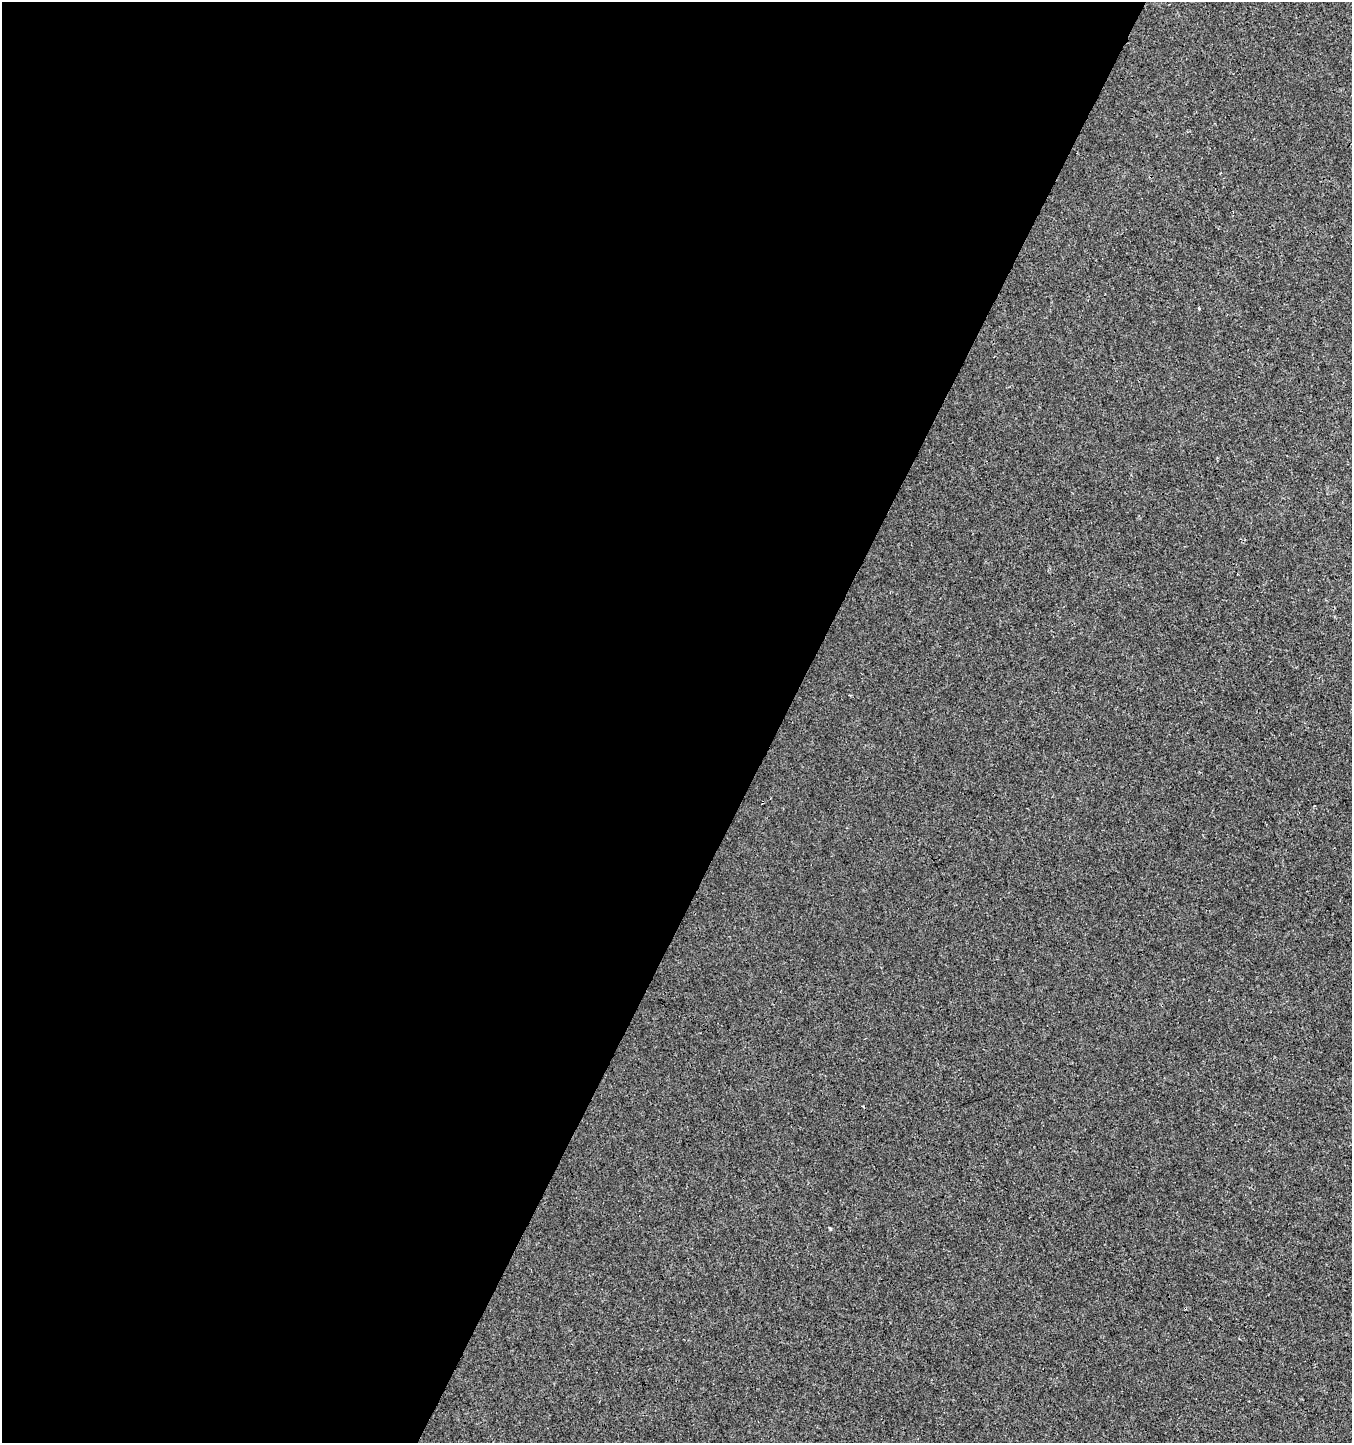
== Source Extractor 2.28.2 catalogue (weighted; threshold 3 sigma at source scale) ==
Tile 5 of 4 x 4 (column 1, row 2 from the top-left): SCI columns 199-1548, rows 2889-4329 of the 5865 x 5770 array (HDU 1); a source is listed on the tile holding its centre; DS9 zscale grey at full resolution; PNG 1354 x 1445 px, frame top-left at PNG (2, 2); no overlay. Shown black and unused: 58% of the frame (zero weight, under 3 of 4 exposures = <1% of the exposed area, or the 3 px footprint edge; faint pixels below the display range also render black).
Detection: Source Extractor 2.28.2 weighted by HDU 2 'WHT'; one run over the whole footprint, this tile lists its part. Background 8.52e-04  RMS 0.0013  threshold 0.00604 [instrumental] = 3 sigma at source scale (4.5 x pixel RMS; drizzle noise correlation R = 1.50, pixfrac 1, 0.0396/0.0396 arcsec/px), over >= 5 px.
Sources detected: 3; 1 cosmic-ray / hot-pixel residue — not listed; the other 2 listed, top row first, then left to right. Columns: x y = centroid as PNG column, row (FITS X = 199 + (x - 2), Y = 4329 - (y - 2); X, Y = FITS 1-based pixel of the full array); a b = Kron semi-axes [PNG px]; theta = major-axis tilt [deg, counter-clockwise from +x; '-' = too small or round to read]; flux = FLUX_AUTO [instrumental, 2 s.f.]
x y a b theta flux
850 695 3 2 - 0.13
831 1229 5 3 - 0.14